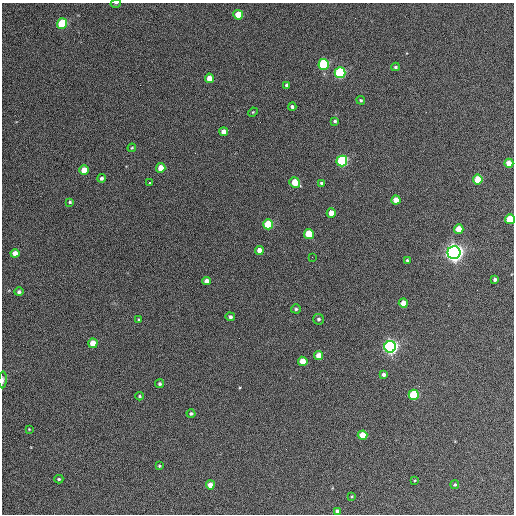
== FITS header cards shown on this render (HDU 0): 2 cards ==
NAXIS1  =                  512 / Axis length
NAXIS2  =                  512 / Axis length

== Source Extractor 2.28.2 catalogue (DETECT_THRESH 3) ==
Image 512 x 512 px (HDU 0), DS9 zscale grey, 1 PNG px = 1 image px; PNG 516 x 516 px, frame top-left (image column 1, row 512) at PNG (2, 3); each listed source drawn as its Kron ellipse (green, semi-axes under 4 px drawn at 4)
Background 410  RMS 22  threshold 65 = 3 sigma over >= 5 px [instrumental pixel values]
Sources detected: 62; all 62 listed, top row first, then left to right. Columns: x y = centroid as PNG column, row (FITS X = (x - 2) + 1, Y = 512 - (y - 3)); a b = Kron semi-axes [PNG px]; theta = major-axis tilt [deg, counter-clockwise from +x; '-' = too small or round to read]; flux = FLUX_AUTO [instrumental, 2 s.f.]
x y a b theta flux
116 3 5 3 - 1400
238 15 5 4 - 28000
62 24 5 5 - 74000
324 64 5 5 - 130000
396 67 4 3 - 2500
340 73 5 5 - 180000
209 78 5 4 - 14000
287 85 4 3 - 3400
361 100 4 3 - 1900
292 107 4 3 - 2700
253 112 5 3 - 1400
335 121 4 4 - 2400
223 132 4 4 - 9700
132 148 4 3 - 1500
342 161 5 5 - 160000
509 163 4 4 - 18000
161 168 5 4 - 18000
84 170 5 4 - 22000
102 178 4 4 - 4200
478 179 5 5 - 36000
149 183 3 2 - 9100
295 183 5 5 - 30000
321 183 4 3 - 2000
396 200 4 4 - 18000
70 202 4 3 - 1900
331 213 4 4 - 13000
510 219 5 5 - 42000
268 224 5 5 - 59000
459 229 5 4 - 23000
309 234 5 5 - 53000
259 250 4 4 - 11000
15 253 4 4 - 9700
454 253 6 6 - 970000
312 257 2 2 - 690
407 260 3 3 - 1800
495 279 4 4 - 4500
206 281 4 4 - 7500
19 292 4 4 - 3400
403 303 4 4 - 14000
296 309 5 4 - 2500
230 317 5 4 - 3200
139 319 3 3 - 1400
318 319 5 5 - 3300
93 343 5 4 - 22000
390 347 6 6 - 630000
319 355 4 4 - 16000
303 361 5 4 - 20000
383 375 4 4 - 5100
3 380 8 3 86 3600
160 384 4 4 - 3000
414 395 5 5 - 93000
140 396 4 3 - 1900
191 414 4 4 - 2700
29 429 3 2 - 1000
362 435 5 4 - 24000
159 466 4 4 - 1900
59 479 4 4 - 2000
415 480 4 2 - 1200
210 485 4 4 - 14000
455 485 4 4 - 2000
352 496 4 3 - 1600
337 511 4 4 - 6800
At the frame edge (FLAGS 8, measured only in part): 3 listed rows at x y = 116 3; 510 219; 3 380